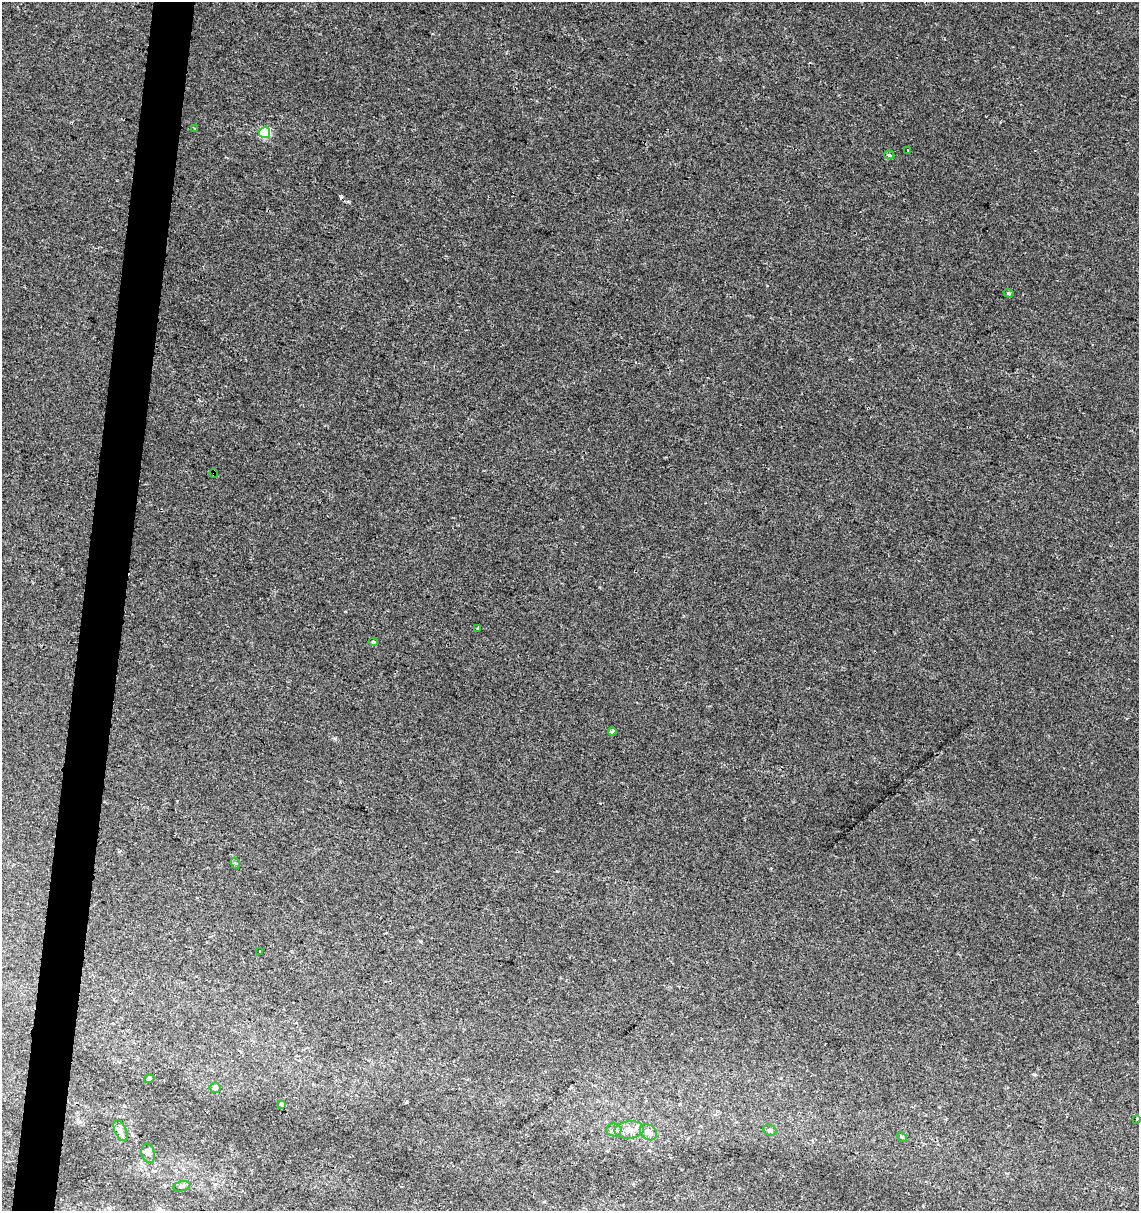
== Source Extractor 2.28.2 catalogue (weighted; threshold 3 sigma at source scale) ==
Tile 7 of 4 x 4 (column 3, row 2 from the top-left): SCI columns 2499-3635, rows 2428-3636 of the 5057 x 4845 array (HDU 1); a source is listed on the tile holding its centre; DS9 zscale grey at full resolution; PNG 1141 x 1213 px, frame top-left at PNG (2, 2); each listed source drawn as its Kron ellipse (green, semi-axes under 4 px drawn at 4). Shown black and unused: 4% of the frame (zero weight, under 2 of 3 exposures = <1% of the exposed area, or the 3 px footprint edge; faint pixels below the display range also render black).
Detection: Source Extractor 2.28.2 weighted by HDU 2 'WHT'; one run over the whole footprint, this tile lists its part. Background 0.0117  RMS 0.0051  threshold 0.0231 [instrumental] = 3 sigma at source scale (4.5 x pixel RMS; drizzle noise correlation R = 1.50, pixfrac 1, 0.0396/0.0396 arcsec/px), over >= 5 px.
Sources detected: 25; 1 cosmic-ray / hot-pixel residue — neither listed nor drawn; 1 inside a brighter listed object's ellipse — not listed separately; the other 23 listed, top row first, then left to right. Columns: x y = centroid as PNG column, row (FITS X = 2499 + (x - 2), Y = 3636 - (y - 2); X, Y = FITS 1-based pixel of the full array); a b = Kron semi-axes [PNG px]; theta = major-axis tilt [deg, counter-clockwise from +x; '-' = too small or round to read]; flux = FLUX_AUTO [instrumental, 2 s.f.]
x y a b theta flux
195 129 4 2 - 0.4
265 133 5 5 - 38
908 150 3 2 - 0.44
889 155 5 4 - 0.83
1009 293 5 4 - 0.67
214 473 4 2 - 0.83
478 629 3 3 - 0.71
373 642 4 4 - 0.84
612 731 4 3 - 3.6
235 863 5 3 - 0.56
260 951 3 3 - 5
149 1079 5 4 - 1.3
215 1088 5 5 - 2
282 1104 4 3 - 1.3
1137 1119 3 2 - 1.4
614 1130 7 6 - 1.7
629 1130 15 8 5 5.5
770 1130 7 5 -24 1.1
121 1131 11 6 -65 2.1
648 1132 9 7 -38 3.2
902 1137 5 4 - 0.61
148 1153 10 6 -74 1.6
182 1186 9 5 13 1.1
Overlapping masked pixels (flux is a lower limit): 1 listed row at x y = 214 473
Unlisted compact peaks at least as high as the median listed source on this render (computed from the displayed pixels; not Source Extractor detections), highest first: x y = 335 738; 1034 1074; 420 941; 767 286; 407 1102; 599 587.